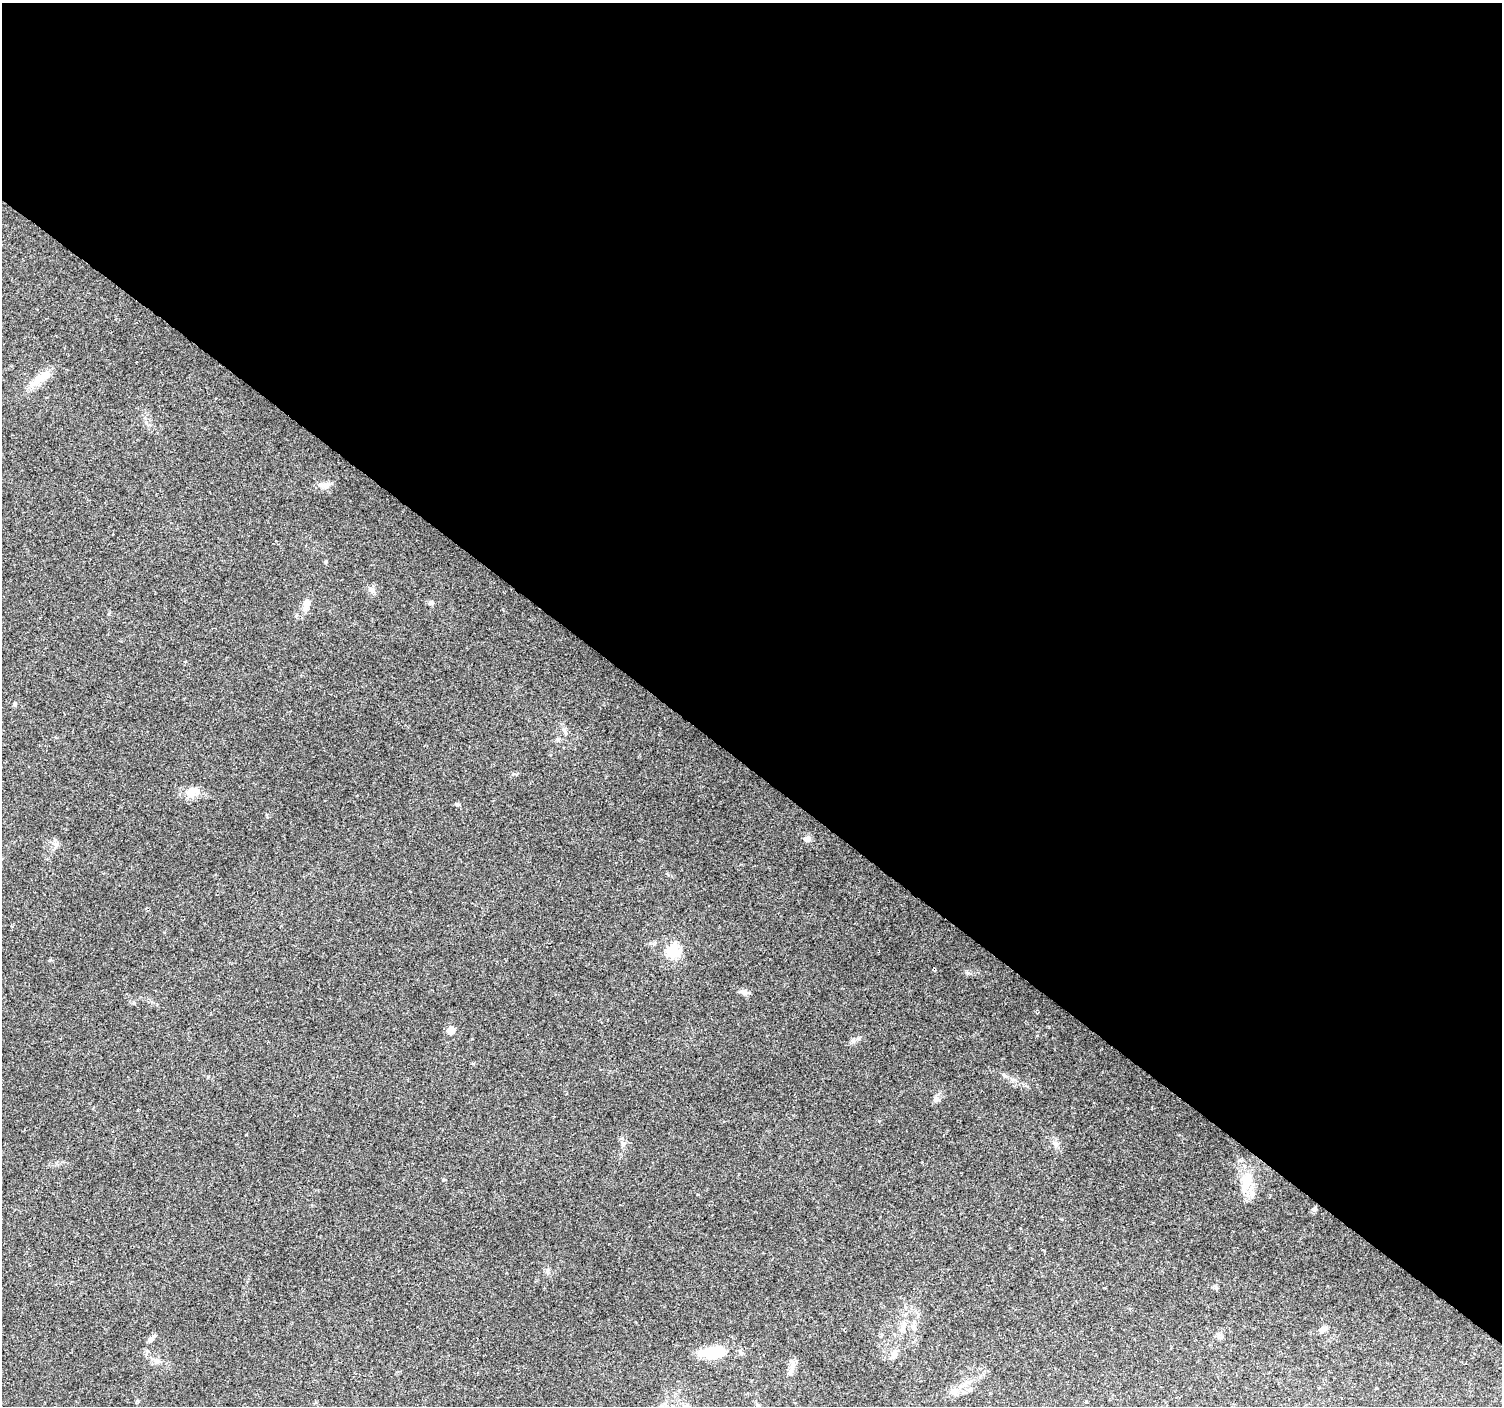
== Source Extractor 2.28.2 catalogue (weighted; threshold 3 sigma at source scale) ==
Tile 3 of 4 x 4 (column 3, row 1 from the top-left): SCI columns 2999-4498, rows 4384-5787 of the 6003 x 6027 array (HDU 1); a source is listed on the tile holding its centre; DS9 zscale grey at full resolution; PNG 1504 x 1408 px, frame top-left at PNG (2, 3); no overlay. Shown black and unused: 55% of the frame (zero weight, under 2 of 3 exposures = <1% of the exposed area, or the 3 px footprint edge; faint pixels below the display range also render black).
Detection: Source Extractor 2.28.2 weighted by HDU 2 'WHT'; one run over the whole footprint, this tile lists its part. Background 0.0974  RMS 0.0081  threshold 0.0364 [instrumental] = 3 sigma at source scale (4.5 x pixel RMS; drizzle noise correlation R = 1.50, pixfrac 1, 0.0396/0.0396 arcsec/px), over >= 5 px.
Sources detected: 28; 1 inside a brighter object's white glare — not listed; the other 27 listed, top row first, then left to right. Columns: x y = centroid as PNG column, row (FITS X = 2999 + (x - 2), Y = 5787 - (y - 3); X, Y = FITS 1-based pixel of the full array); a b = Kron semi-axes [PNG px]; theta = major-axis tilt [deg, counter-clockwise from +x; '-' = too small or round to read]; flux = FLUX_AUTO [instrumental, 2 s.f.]
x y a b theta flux
43 376 29 10 33 11
323 485 19 5 -9 3.8
372 590 10 7 -38 3.2
431 603 7 5 -52 1.6
306 605 17 8 70 7.9
15 703 7 3 90 1.1
565 731 12 4 -52 2.2
192 791 19 12 24 9.2
807 839 11 7 -17 3.4
673 951 6 6 - 86
934 969 3 3 - 1.3
744 992 10 8 -32 3.3
451 1030 5 5 - 19
853 1041 6 6 - 1.9
936 1100 10 5 18 2.1
623 1144 7 4 72 1.6
1055 1144 8 5 -60 2.4
1247 1178 19 13 57 15
1252 1195 8 7 - 3.7
1314 1209 5 5 - 2.1
902 1329 7 4 18 1.8
1323 1329 10 7 35 3.2
151 1339 8 6 44 2.5
716 1352 29 12 4 29
157 1361 10 6 -35 3.2
954 1391 11 5 -45 2.8
1086 1401 3 3 - 1.4
Overlapping masked pixels (flux is a lower limit): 1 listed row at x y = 934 969
Unlisted compact peaks at least as high as the median listed source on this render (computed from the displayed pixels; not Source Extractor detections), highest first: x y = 968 973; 326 561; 457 804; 443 1180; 1027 1086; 50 960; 879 1121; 246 1135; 1005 1076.